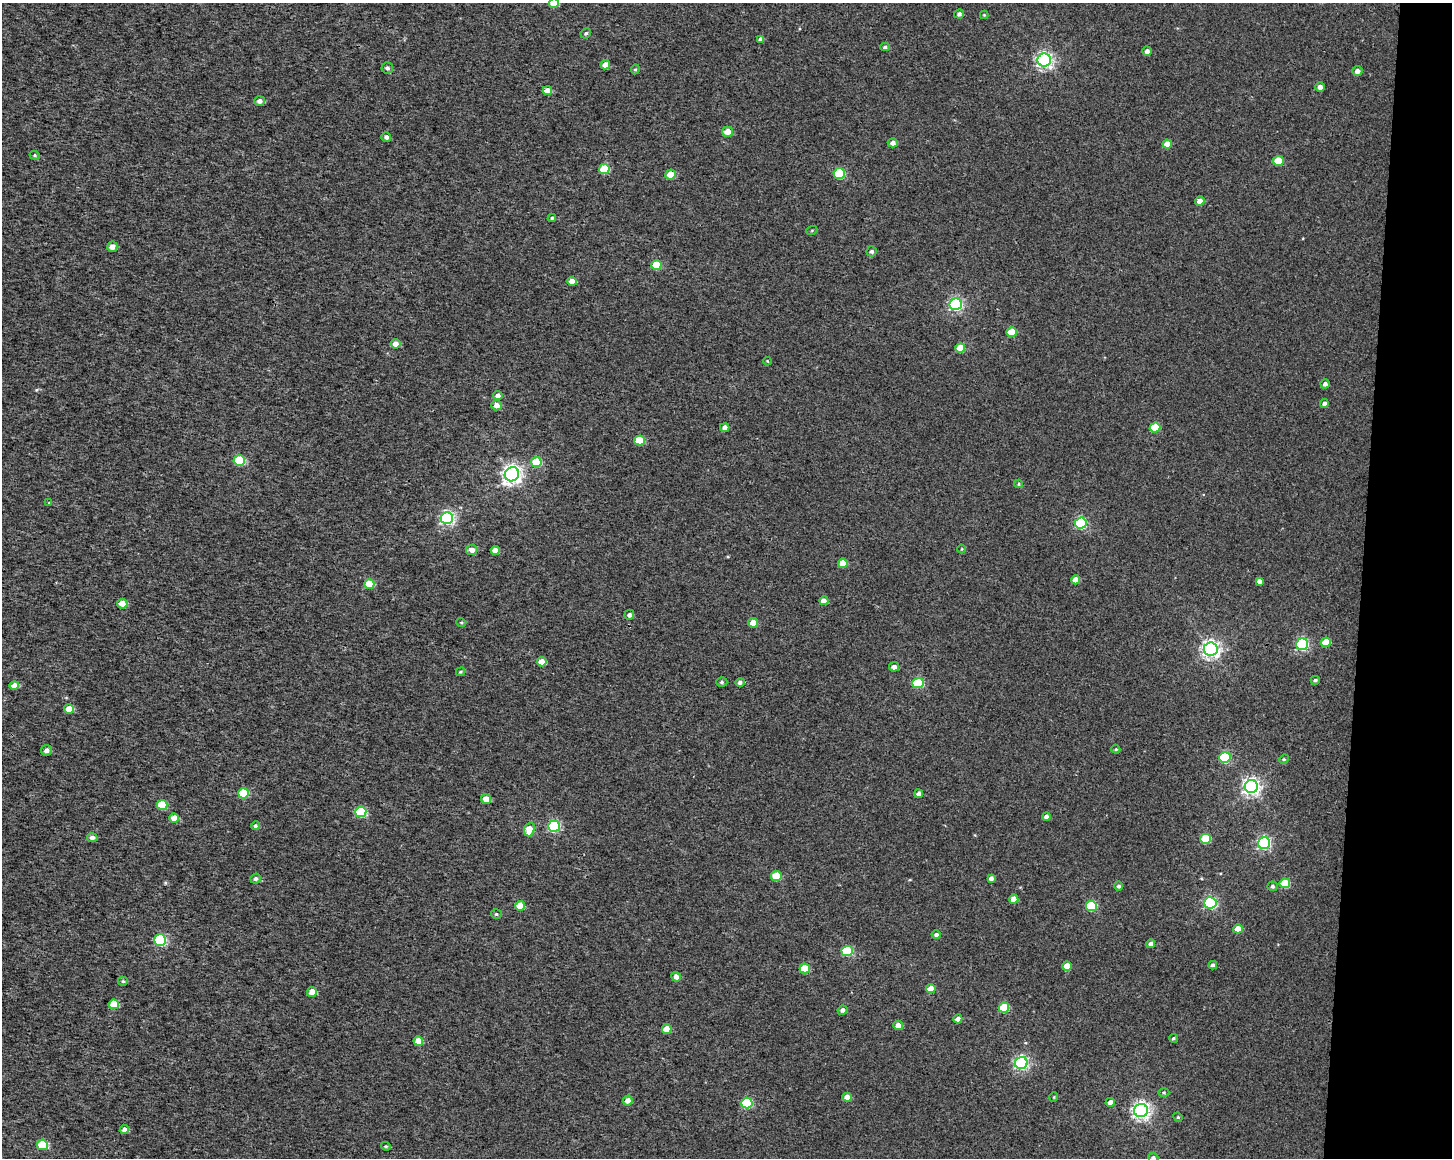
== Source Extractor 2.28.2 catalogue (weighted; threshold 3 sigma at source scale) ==
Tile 6 of 3 x 4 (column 3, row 2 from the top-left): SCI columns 3186-4635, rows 2321-3476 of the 4868 x 4642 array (HDU 1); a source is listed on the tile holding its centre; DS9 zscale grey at full resolution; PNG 1454 x 1160 px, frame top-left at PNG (2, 3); each listed source drawn as its Kron ellipse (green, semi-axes under 4 px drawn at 4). Shown black and unused: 6% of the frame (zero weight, under 3 of 4 exposures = <1% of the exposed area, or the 3 px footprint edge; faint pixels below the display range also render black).
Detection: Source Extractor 2.28.2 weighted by HDU 2 'WHT'; one run over the whole footprint, this tile lists its part. Background 9.45e-04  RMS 0.0025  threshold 0.0111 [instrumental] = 3 sigma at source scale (4.5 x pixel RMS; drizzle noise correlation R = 1.50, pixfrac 1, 0.0396/0.0396 arcsec/px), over >= 5 px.
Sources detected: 136; all 136 listed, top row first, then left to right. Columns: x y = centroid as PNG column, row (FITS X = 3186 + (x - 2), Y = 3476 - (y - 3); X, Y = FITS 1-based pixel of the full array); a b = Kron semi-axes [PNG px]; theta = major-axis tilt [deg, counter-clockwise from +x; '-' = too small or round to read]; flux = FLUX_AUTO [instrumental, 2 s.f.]
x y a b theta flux
554 3 5 5 - 3.3
959 14 5 4 - 0.58
984 15 4 4 - 0.22
586 33 5 5 - 0.43
761 39 4 4 - 0.76
885 47 5 4 - 0.43
1147 51 5 4 - 0.84
1044 60 6 6 - 72
605 65 5 4 - 1.9
387 68 6 5 - 0.66
635 69 5 4 - 0.3
1357 71 5 5 - 1.1
1320 87 4 4 - 1.1
547 91 5 4 - 2.4
260 101 5 5 - 1.3
727 132 5 5 - 2.7
386 137 5 4 - 0.76
893 143 5 4 - 1.2
1167 144 5 4 - 2.8
35 155 5 4 - 0.32
1278 161 5 5 - 6.5
604 169 5 5 - 8.2
839 173 5 5 - 13
670 174 5 5 - 2.7
1200 201 5 4 - 2
552 218 4 4 - 0.34
812 230 5 3 - 0.23
112 247 5 5 - 1.7
872 251 5 5 - 0.59
656 265 5 5 - 7
572 281 4 4 - 2.7
956 304 6 6 - 43
1012 332 5 5 - 5.8
395 344 5 5 - 1.8
960 348 5 4 - 3.7
767 361 4 3 - 0.2
1325 384 4 4 - 0.82
498 395 5 4 - 1
1324 403 4 4 - 0.73
497 405 5 5 - 1.7
725 427 4 4 - 1.1
1155 427 5 5 - 7.9
639 440 5 5 - 7.2
239 461 5 5 - 13
536 462 5 5 - 7.4
512 474 7 7 - 110
1019 484 4 4 - 0.3
49 503 4 4 - 0.21
447 518 6 6 - 48
1081 523 6 5 - 25
962 549 4 3 - 0.19
472 550 5 5 - 1.5
495 550 4 4 - 2.1
843 563 5 4 - 3.3
1076 580 4 4 - 2.3
1259 581 4 4 - 0.83
369 584 5 5 - 7.4
824 601 4 4 - 1.6
122 604 5 4 - 2.5
629 615 5 5 - 0.82
461 622 5 3 - 0.25
753 623 5 5 - 2.4
1326 642 5 5 - 4.8
1302 644 6 5 - 32
1211 649 7 6 - 100
542 662 5 4 - 2.5
894 667 5 5 - 1.1
461 672 5 3 - 0.27
1315 680 4 4 - 0.45
722 682 5 5 - 0.39
740 682 4 4 - 0.7
918 683 5 5 - 13
14 685 5 4 - 2.3
69 709 5 4 - 3.5
1116 749 4 4 - 0.29
46 750 5 5 - 0.94
1225 757 6 5 - 17
1284 759 5 4 - 0.28
1251 787 7 6 - 85
243 793 5 5 - 9.7
919 794 4 3 - 0.83
486 799 5 4 - 2.4
162 805 5 5 - 7.6
361 812 5 5 - 14
1046 816 4 4 - 0.9
174 818 5 4 - 2.6
255 826 4 4 - 0.45
554 826 6 5 - 26
529 829 7 5 72 4.1
92 837 5 4 - 0.97
1205 839 5 5 - 9.1
1264 843 6 6 - 39
776 876 5 5 - 6.8
991 878 4 4 - 0.94
256 879 5 5 - 0.64
1285 883 5 5 - 6.6
1119 886 4 4 - 0.52
1272 886 5 5 - 0.61
1014 899 4 4 - 2.5
1210 903 6 6 - 32
520 906 5 5 - 4.8
1091 906 5 5 - 13
496 914 5 4 - 0.38
1238 929 5 4 - 2.7
936 935 4 4 - 0.68
160 940 6 5 - 24
1151 944 4 4 - 0.92
847 951 5 5 - 14
1213 965 4 4 - 0.71
1067 966 4 4 - 2.8
805 968 5 5 - 6.1
676 977 5 4 - 1.5
123 981 5 4 - 0.32
931 989 5 4 - 2.6
312 992 5 5 - 2
114 1004 5 5 - 5.1
1004 1008 5 5 - 8.6
842 1010 5 4 - 0.84
958 1019 4 4 - 1.6
898 1025 4 4 - 1.7
667 1029 5 4 - 2.9
1173 1038 4 4 - 0.32
418 1041 4 4 - 3.7
1021 1063 6 6 - 46
1164 1093 5 3 - 0.31
847 1097 4 4 - 1.6
1054 1097 5 3 - 0.19
628 1101 5 5 - 1.8
1110 1102 4 4 - 1.3
747 1103 5 5 - 16
1141 1110 7 6 - 88
1178 1117 5 4 - 0.28
124 1129 5 4 - 1.2
42 1145 5 5 - 8.4
386 1146 5 4 - 0.32
1153 1158 5 4 - 0.65
Isophote crosses this tile's border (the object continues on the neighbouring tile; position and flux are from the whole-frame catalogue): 2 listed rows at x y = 554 3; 1153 1158